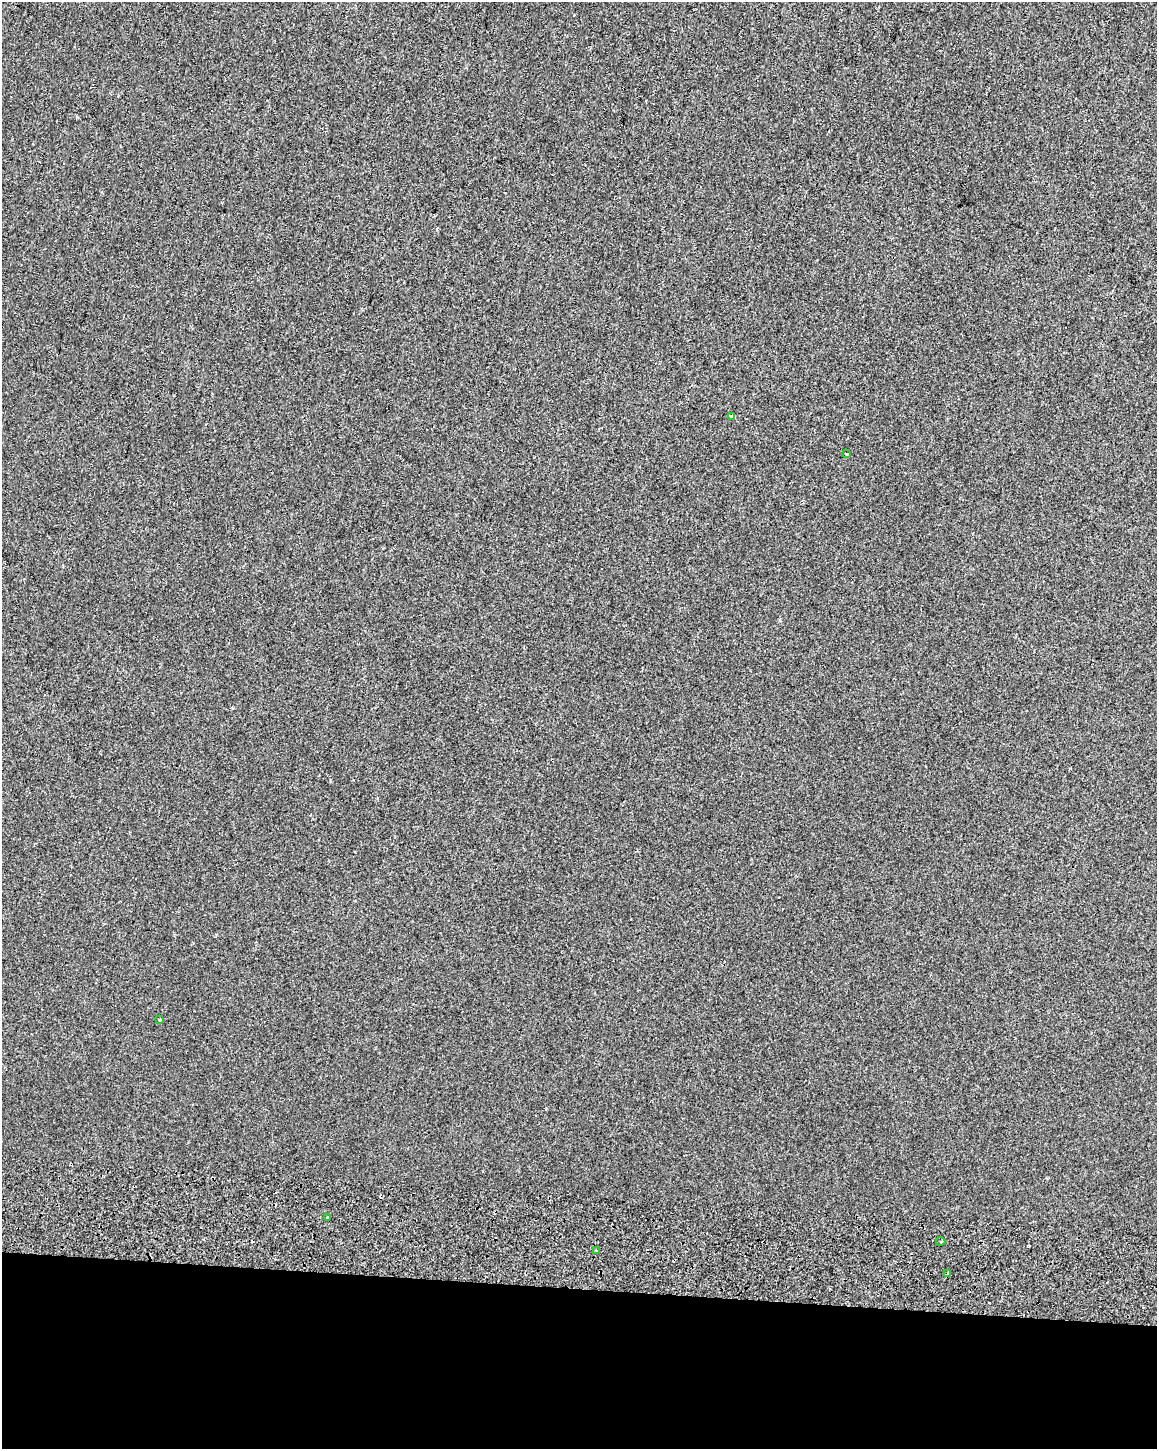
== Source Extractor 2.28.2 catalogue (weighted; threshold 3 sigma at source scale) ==
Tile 10 of 4 x 3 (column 2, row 3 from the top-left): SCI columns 1199-2353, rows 329-1775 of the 4714 x 5054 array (HDU 1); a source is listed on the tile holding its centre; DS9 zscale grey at full resolution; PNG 1159 x 1451 px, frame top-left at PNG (2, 2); each listed source drawn as its Kron ellipse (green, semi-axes under 4 px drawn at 4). Shown black and unused: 11% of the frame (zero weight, under 2 of 3 exposures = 6% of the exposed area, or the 3 px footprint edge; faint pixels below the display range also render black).
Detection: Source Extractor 2.28.2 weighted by HDU 2 'WHT'; one run over the whole footprint, this tile lists its part. Background 7.14e-04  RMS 0.0061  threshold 0.0275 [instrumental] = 3 sigma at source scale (4.5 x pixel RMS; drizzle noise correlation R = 1.50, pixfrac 1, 0.0396/0.0396 arcsec/px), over >= 5 px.
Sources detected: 10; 3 cosmic-ray / hot-pixel residue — neither listed nor drawn; the other 7 listed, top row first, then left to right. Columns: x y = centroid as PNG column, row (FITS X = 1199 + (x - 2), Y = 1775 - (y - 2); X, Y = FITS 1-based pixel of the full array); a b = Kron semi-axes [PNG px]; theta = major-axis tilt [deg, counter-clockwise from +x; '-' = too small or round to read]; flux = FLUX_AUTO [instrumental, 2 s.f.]
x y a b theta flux
732 417 4 3 - 5.1
847 454 3 3 - 1
160 1020 3 3 - 0.67
327 1217 3 3 - 3.1
941 1241 4 2 - 0.83
596 1251 3 2 - 0.84
948 1273 4 3 - 2.8